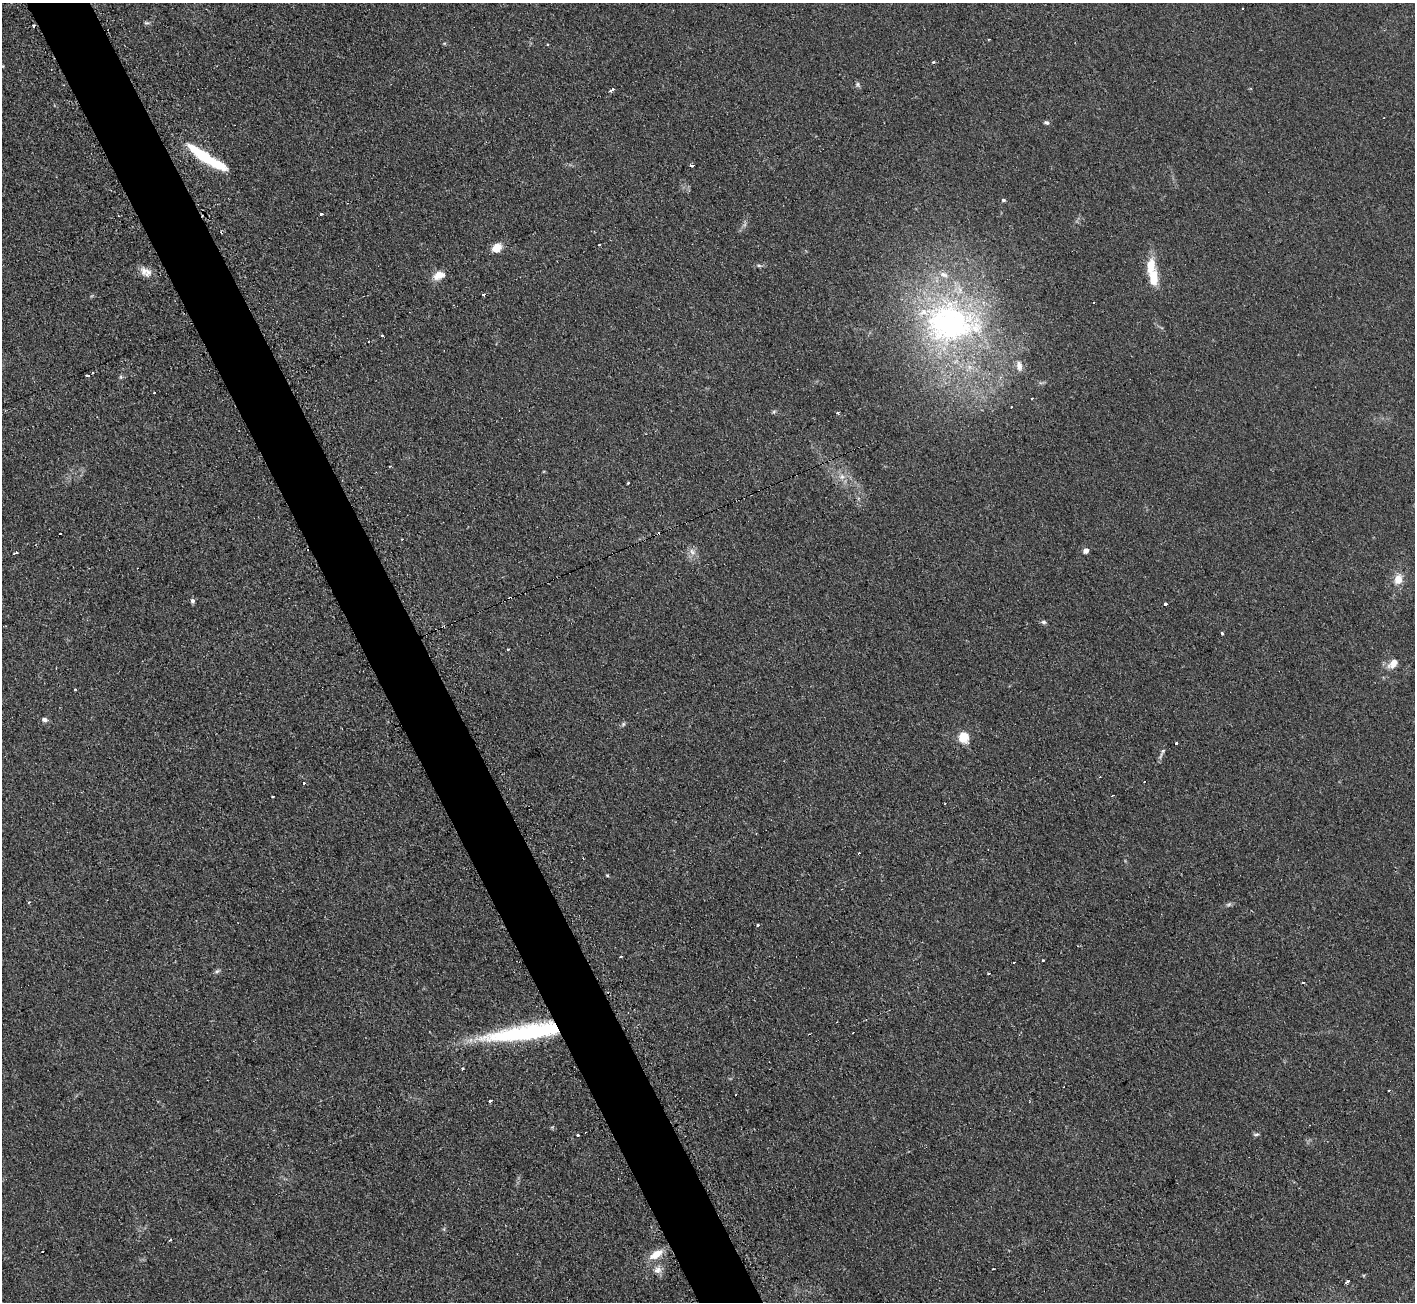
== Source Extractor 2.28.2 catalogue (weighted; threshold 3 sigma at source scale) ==
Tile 11 of 4 x 4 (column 3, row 3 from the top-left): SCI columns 2832-4244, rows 1455-2754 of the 5674 x 5646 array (HDU 1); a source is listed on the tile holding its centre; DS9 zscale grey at full resolution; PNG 1417 x 1304 px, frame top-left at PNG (2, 3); no overlay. Shown black and unused: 4% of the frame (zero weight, under 2 of 3 exposures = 2% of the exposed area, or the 3 px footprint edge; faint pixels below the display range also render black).
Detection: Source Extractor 2.28.2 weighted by HDU 2 'WHT'; one run over the whole footprint, this tile lists its part. Background 0.123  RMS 0.012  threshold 0.0526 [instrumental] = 3 sigma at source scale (4.5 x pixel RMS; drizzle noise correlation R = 1.50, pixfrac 1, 0.05/0.05 arcsec/px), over >= 5 px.
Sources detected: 84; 1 too faint to see at this stretch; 18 cosmic-ray / hot-pixel residue — not listed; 3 inside a brighter listed object's ellipse — not listed separately; the other 62 listed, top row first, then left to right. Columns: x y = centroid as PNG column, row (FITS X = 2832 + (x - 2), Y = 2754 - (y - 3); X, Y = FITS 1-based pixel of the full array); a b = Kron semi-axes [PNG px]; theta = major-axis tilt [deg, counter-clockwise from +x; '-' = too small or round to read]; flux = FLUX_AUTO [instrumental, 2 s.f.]
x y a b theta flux
146 23 8 4 -9 2
989 39 2 2 - 1.2
933 62 3 3 - 1.4
858 84 8 4 -64 2.3
611 90 6 3 29 6.3
1047 122 7 5 -12 2.6
207 158 48 9 -32 65
692 166 3 3 - 29
1003 200 4 4 - 2.1
321 214 3 3 - 3.7
496 248 12 9 44 13
759 265 6 4 -1 2
146 272 17 11 -33 10
439 275 14 9 19 14
1153 278 20 9 -90 22
483 294 3 3 - 4.6
949 323 84 56 -3 320
382 336 3 2 - 2.1
1019 366 15 8 -81 7.8
87 376 4 3 - 6.7
121 377 5 5 - 1.9
1032 398 3 2 - 1
774 411 6 4 20 1.7
837 413 3 3 - 12
390 466 3 2 - 2.3
842 477 8 7 - 5.5
628 483 3 3 - 1.3
60 534 3 2 - 2.2
1086 550 4 4 - 8.9
692 552 11 6 -46 5.9
15 553 5 3 - 2.9
1398 579 12 9 74 14
192 601 6 5 - 2.8
1166 604 3 3 - 5.9
1043 622 7 5 -3 2.5
1222 633 4 3 - 1.3
1393 663 12 8 46 12
44 719 7 5 -9 3.6
623 724 6 5 - 2
963 737 5 5 - 76
1176 744 3 3 - 4
1163 751 8 4 61 2.5
304 783 3 3 - 4.1
273 797 3 2 - 2
607 875 4 3 - 1.5
29 902 3 3 - 1.6
758 925 3 3 - 2.6
621 957 3 3 - 2.6
1043 961 3 3 - 2.2
1014 962 3 2 - 0.91
217 971 7 4 44 2.2
988 973 3 2 - 2.1
1303 983 3 3 - 3.7
525 1032 84 15 8 180
462 1069 3 3 - 4.6
490 1101 3 3 - 11
585 1132 3 2 - 1
1256 1134 8 4 11 2.1
578 1135 3 2 - 2.6
656 1254 16 8 33 19
657 1270 11 9 6 7.5
1348 1281 4 3 - 8.3
Overlapping masked pixels (flux is a lower limit): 1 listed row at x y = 525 1032